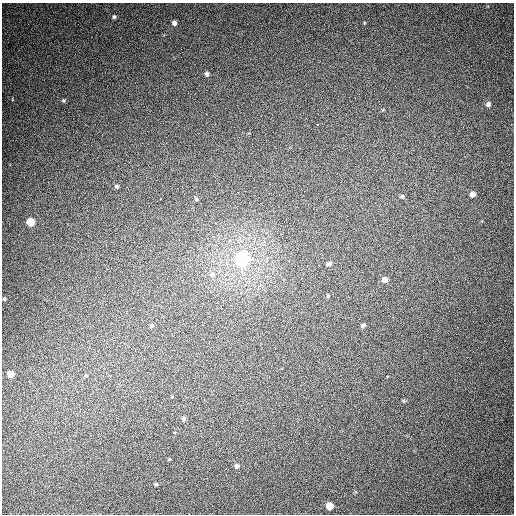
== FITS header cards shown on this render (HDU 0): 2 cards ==
NAXIS1  =                  512
NAXIS2  =                  512

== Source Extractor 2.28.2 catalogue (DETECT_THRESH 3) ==
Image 512 x 512 px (HDU 0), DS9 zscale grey, 1 PNG px = 1 image px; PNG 516 x 516 px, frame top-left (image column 1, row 512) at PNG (2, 3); no overlay
Background 423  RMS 11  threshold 33.7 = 3 sigma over >= 5 px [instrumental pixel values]
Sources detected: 26; all 26 listed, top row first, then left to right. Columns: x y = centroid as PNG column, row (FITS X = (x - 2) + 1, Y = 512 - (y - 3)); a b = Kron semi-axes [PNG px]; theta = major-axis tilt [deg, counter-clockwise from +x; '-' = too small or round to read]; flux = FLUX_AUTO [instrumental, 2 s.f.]
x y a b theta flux
114 17 4 4 - 1300
174 23 5 4 - 3300
207 74 4 4 - 1800
64 100 5 4 - 1100
488 104 6 5 - 2700
317 124 3 3 - 20000
117 186 4 4 - 1300
473 194 5 4 - 5500
402 196 6 5 - 1600
196 199 5 4 - 1100
31 222 5 5 - 22000
242 259 6 6 - 280000
329 263 8 5 9 2200
212 274 9 8 - 3500
384 280 5 5 - 5700
328 296 5 4 - 850
4 299 3 3 - 980
151 325 5 5 - 1500
363 325 5 4 - 1600
10 374 5 5 - 10000
172 397 4 3 - 510
184 419 6 5 - 2000
169 459 4 4 - 640
237 466 5 5 - 2500
156 484 3 3 - 1100
330 506 5 5 - 14000